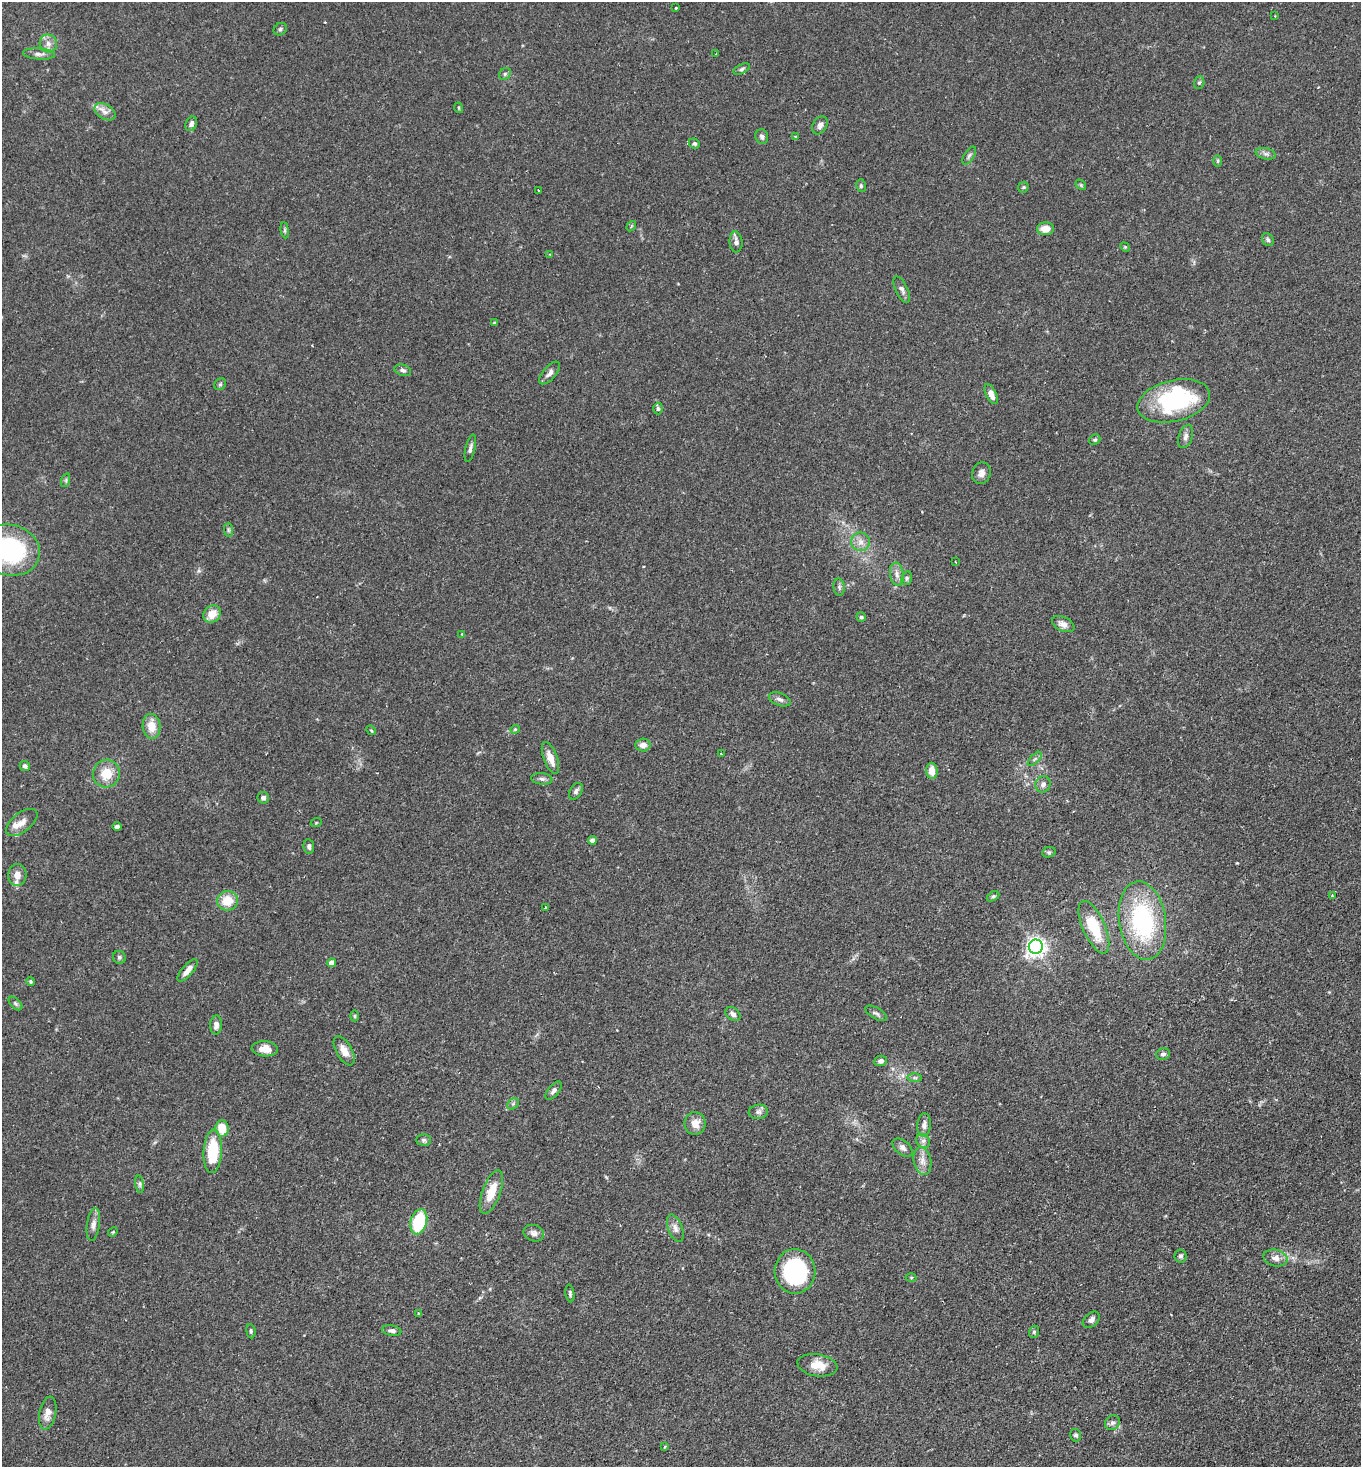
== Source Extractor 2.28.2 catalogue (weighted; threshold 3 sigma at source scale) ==
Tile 6 of 4 x 4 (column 2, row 2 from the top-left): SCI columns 1547-2905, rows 2979-4443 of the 5949 x 5957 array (HDU 1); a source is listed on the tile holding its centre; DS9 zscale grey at full resolution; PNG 1363 x 1469 px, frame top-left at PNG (2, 2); each listed source drawn as its Kron ellipse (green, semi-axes under 4 px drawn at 4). Shown black and unused: <1% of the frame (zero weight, under 2 of 3 exposures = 4% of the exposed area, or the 3 px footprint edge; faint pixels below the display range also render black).
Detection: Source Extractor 2.28.2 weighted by HDU 2 'WHT'; one run over the whole footprint, this tile lists its part. Background 0.131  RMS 0.0059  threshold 0.0263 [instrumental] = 3 sigma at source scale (4.5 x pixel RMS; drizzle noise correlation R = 1.50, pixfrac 1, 0.05/0.05 arcsec/px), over >= 5 px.
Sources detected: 133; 1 inside a brighter object's white glare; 1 cosmic-ray / hot-pixel residue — neither listed nor drawn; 1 inside a brighter listed object's ellipse — not listed separately; the other 130 listed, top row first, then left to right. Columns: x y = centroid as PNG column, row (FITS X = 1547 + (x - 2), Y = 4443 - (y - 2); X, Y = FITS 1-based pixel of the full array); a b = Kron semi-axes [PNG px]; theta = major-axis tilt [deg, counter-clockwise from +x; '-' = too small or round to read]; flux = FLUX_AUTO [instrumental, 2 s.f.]
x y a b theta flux
676 8 3 3 - 0.72
1275 16 3 2 - 0.44
280 29 7 6 - 1.1
48 43 9 8 - 3
39 54 16 5 -4 2.6
716 54 2 2 - 0.4
742 69 9 4 25 1.1
505 74 6 5 - 1.1
1199 83 6 5 - 1
459 108 5 3 - 0.48
105 112 11 7 -31 3.1
191 124 7 5 65 2.1
820 125 9 7 60 2
795 136 3 2 - 0.36
762 137 7 6 - 1.7
694 143 6 5 - 1.1
1266 154 10 5 -13 1.7
969 156 10 5 57 1.2
1218 161 6 4 90 0.7
1081 185 6 4 -47 0.72
861 186 6 5 - 0.9
1023 187 6 5 - 0.74
538 190 3 2 - 0.4
631 226 5 3 - 0.62
1045 229 8 6 3 5.8
285 230 8 4 -82 0.96
1268 240 7 5 -56 1.2
736 242 10 6 -85 2
1125 247 5 4 - 0.53
550 255 3 3 - 0.73
902 290 14 6 -64 2.2
494 323 4 3 - 0.61
403 370 8 5 -18 1.4
550 373 14 6 49 2.4
220 384 6 5 - 0.95
991 394 11 5 -65 3.9
1174 401 37 20 13 60
658 409 6 4 -88 1
1186 436 12 7 71 2.2
1095 440 6 5 - 0.83
470 448 14 5 76 1.8
981 473 11 9 71 2.9
66 480 7 4 72 0.91
228 530 7 4 -89 0.97
861 542 9 9 - 3.4
10 550 30 25 -15 63
955 562 3 2 - 0.51
897 574 12 7 -82 3
907 578 7 5 74 1.1
839 587 8 5 -82 1.3
212 614 9 8 - 6.9
861 617 5 4 - 0.85
1063 624 12 7 -25 3.4
462 634 4 4 - 0.49
780 699 11 6 -22 2
152 726 12 9 -85 8.2
515 729 4 4 - 0.61
371 730 5 4 - 0.67
643 745 7 6 - 3.2
721 754 3 2 - 1
550 758 17 6 -69 5.8
1035 759 9 3 45 0.96
25 766 5 5 - 1.5
932 771 8 5 -86 5.5
106 774 14 13 - 9.9
542 779 10 5 -7 1.6
1043 784 8 7 - 2.2
576 791 9 6 58 1.5
263 798 6 5 - 1.5
22 822 18 9 38 4.6
316 823 6 3 19 0.49
117 827 5 4 - 1.4
592 840 4 4 - 3.1
309 846 7 5 -81 1.4
1049 852 7 5 12 0.92
17 875 11 9 83 5
993 896 7 4 30 0.9
1332 896 4 3 - 0.61
227 901 10 10 - 10
545 907 3 2 - 0.75
1142 921 39 23 -81 66
1094 927 28 11 -66 21
1036 947 7 7 - 280
119 957 7 6 - 1.2
332 963 4 4 - 3.8
187 970 14 5 49 3.8
31 981 5 4 - 0.72
15 1003 8 5 -45 1.2
876 1013 12 5 -30 1.5
733 1014 8 6 -37 1.9
355 1016 5 3 - 0.67
216 1025 9 6 87 2.8
265 1049 13 7 -3 5.2
344 1051 16 8 -61 4.7
1163 1054 7 6 - 1.5
881 1061 6 5 - 1.6
914 1078 7 4 0 1
553 1091 11 5 51 1.9
513 1104 6 5 - 0.97
758 1112 10 7 8 1.9
695 1123 11 10 - 5.6
924 1125 12 6 86 2.5
222 1128 8 6 -83 11
424 1140 7 5 -1 1.3
923 1141 7 6 - 1.7
903 1148 12 7 -39 2.1
213 1151 22 9 87 24
922 1161 14 8 -80 4.2
140 1184 9 4 -82 1.1
491 1192 23 9 69 10
419 1222 13 8 75 29
93 1225 16 6 82 2.9
675 1228 14 7 -69 3.1
113 1232 5 4 - 0.53
534 1233 10 8 -20 2.5
1180 1256 6 6 - 1.4
1275 1258 12 8 -13 3.5
795 1271 22 20 -87 68
911 1277 5 3 - 0.54
570 1293 9 4 -82 1.1
418 1314 3 3 - 0.95
1091 1320 10 6 41 2.1
251 1331 7 4 -82 0.83
392 1331 10 5 -9 1.6
1034 1332 6 5 - 1
817 1365 20 11 -10 8.5
48 1413 17 8 79 4.8
1112 1423 8 7 - 1.7
1076 1435 6 5 - 1.1
665 1447 3 2 - 1.1
Isophote crosses this tile's border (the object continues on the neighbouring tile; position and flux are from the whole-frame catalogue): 1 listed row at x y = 10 550